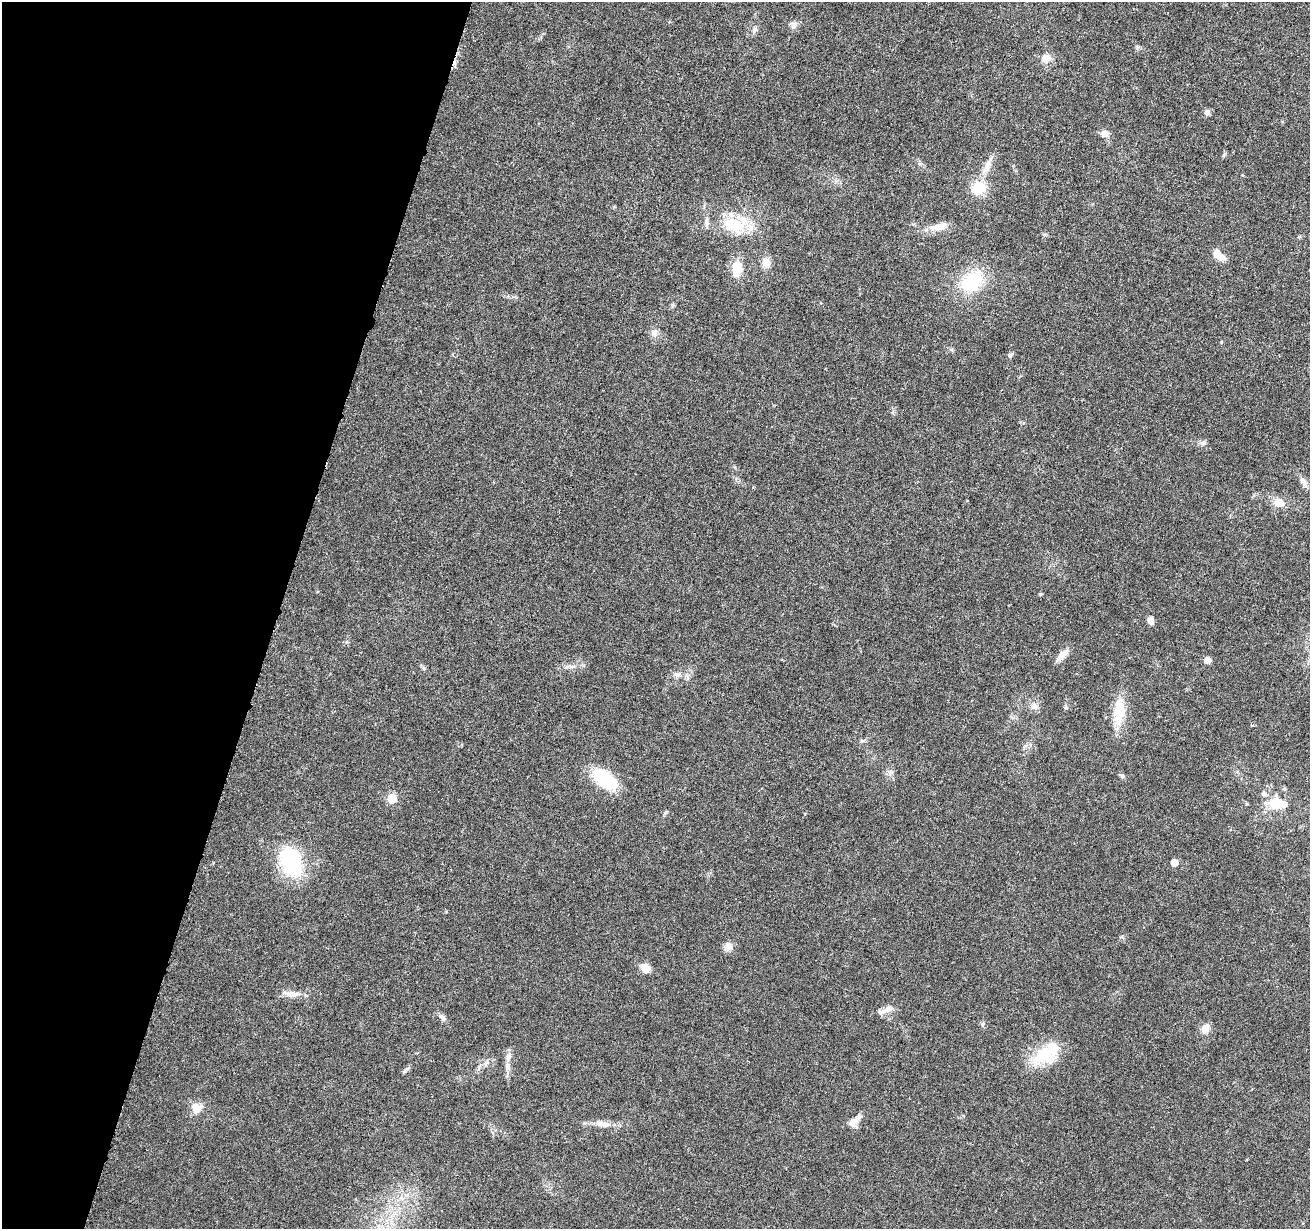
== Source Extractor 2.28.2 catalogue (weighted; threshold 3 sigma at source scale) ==
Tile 9 of 4 x 4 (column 1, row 3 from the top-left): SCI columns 1-1308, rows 1445-2671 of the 5239 x 5405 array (HDU 1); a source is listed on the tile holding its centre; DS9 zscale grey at full resolution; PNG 1312 x 1231 px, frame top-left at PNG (2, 2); no overlay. Shown black and unused: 21% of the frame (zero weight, under 3 of 6 exposures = <1% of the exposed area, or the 3 px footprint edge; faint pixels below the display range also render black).
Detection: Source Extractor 2.28.2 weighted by HDU 2 'WHT'; one run over the whole footprint, this tile lists its part. Background 0.0128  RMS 0.0022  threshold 0.00881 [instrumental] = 3 sigma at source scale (4.09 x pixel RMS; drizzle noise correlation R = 1.36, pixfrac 0.8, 0.0396/0.0396 arcsec/px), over >= 5 px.
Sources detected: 55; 1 cosmic-ray / hot-pixel residue — not listed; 1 inside a brighter listed object's ellipse — not listed separately; the other 53 listed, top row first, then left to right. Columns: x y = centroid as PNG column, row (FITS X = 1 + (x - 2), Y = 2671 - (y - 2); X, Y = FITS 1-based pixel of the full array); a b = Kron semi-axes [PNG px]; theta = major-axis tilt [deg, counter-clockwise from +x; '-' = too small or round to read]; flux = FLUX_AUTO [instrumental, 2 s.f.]
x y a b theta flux
794 25 11 8 57 0.84
754 30 9 6 61 0.67
1046 58 11 10 - 1.8
1207 112 8 7 - 0.74
1104 133 10 9 - 1.1
1224 155 8 4 63 0.35
988 165 19 8 72 1.9
979 188 16 15 - 4.8
706 222 15 5 -89 0.85
734 225 29 17 -19 8.6
939 227 27 9 11 2.4
1219 255 17 8 -42 2.2
766 262 12 10 -72 1.7
737 268 17 11 81 3.8
972 281 24 17 44 11
654 332 10 9 - 1.1
1221 342 5 3 - 0.18
1010 355 7 6 - 0.43
1204 443 7 6 - 0.57
1304 482 18 6 -58 1.2
1279 503 10 9 - 2.5
1151 620 8 7 - 1.1
1062 655 20 7 46 1.6
1207 660 6 6 - 1.3
570 666 9 5 -21 0.68
677 674 9 7 -2 0.78
1034 706 10 10 - 1.1
1119 712 33 13 84 6.3
1252 725 4 3 - 0.29
891 773 7 4 19 0.42
1122 776 6 6 - 0.42
604 778 23 12 -36 14
1284 789 6 3 19 0.22
1264 794 7 6 - 0.54
392 798 6 5 - 8.3
1277 804 19 12 -6 5.1
665 813 7 4 72 0.29
291 863 25 16 -70 21
1174 863 5 5 - 2.3
728 947 12 10 8 1.2
645 969 11 8 -40 2
292 994 18 8 1 1.8
887 1009 19 7 24 1.6
442 1017 13 6 -55 0.72
982 1024 7 5 69 0.38
1206 1028 13 11 73 1.4
1043 1055 33 24 25 7.6
486 1063 7 4 19 0.45
507 1066 15 6 -87 1.3
404 1072 6 4 19 0.28
196 1108 12 11 - 2.2
853 1122 13 10 40 1.6
602 1124 23 7 -9 1.9
Unlisted compact peaks at least as high as the median listed source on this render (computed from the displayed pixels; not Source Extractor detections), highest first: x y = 1066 708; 1121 937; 424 668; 1041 594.